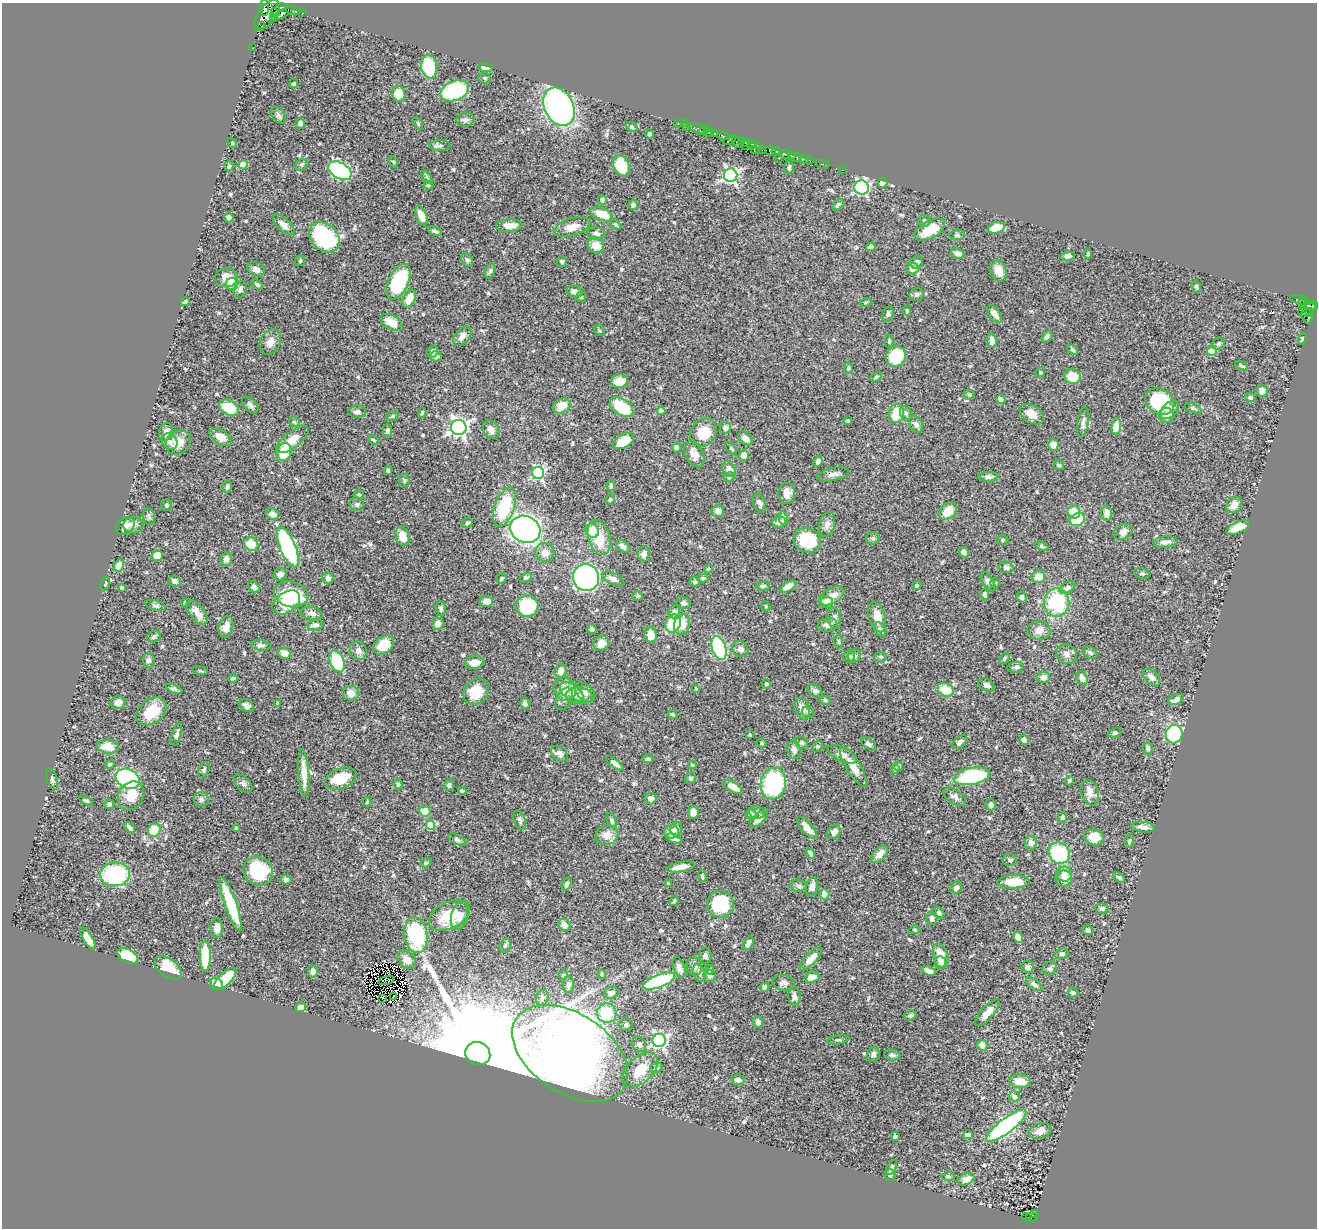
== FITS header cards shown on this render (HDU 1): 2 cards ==
NAXIS1  =                 1315
NAXIS2  =                 1226

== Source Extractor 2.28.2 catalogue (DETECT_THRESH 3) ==
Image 1315 x 1226 px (HDU 1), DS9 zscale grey, 1 PNG px = 1 image px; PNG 1319 x 1230 px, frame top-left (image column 1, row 1226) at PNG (2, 3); each listed source drawn as its Kron ellipse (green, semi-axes under 4 px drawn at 4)
Background 0.441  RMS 0.018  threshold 0.0545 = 3 sigma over >= 5 px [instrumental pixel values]
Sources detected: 595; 4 with non-positive FLUX_AUTO (blend fragments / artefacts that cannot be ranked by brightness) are neither listed nor drawn; of the other 591, the 500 brightest by FLUX_AUTO listed and drawn (91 fainter detections omitted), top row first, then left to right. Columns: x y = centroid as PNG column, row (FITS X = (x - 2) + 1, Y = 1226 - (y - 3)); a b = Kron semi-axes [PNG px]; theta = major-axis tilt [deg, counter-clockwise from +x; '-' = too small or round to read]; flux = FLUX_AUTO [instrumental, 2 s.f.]
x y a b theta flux
265 7 8 3 90 150
281 7 5 2 - 10
293 11 7 3 -17 120
275 12 6 3 63 440
283 13 12 4 31 220
302 13 4 3 - 34
267 15 18 9 53 1000
273 18 4 4 - 110
262 26 3 2 - 59
253 47 2 2 - 2.2
429 67 12 8 -80 54
486 68 7 4 -5 9.2
484 78 6 5 - 1.9
294 84 4 4 - 1.9
455 91 15 9 23 97
399 94 8 6 -73 21
559 107 20 14 -64 360
278 115 9 6 -57 3.5
465 120 9 7 6 4.7
300 123 5 5 - 3.9
418 123 7 4 -63 1.7
678 123 2 2 - 3.7
684 124 2 2 - 4.2
632 127 6 4 -30 2.4
687 127 2 2 - 5.1
697 129 9 3 -16 50
704 130 6 3 28 52
709 132 4 3 - 200
650 134 4 4 - 2.4
715 134 4 3 - 26
723 136 6 4 -6 73
729 140 6 4 22 88
742 141 3 3 - 16
737 142 6 3 -61 33
747 142 3 2 - 10
232 143 5 4 - 1.6
753 145 5 4 - 47
440 146 11 5 -1 3.3
745 146 2 2 - 7
759 146 3 3 - 21
754 149 2 2 - 6
762 150 2 2 - 6
770 151 5 5 - 190
776 151 4 3 - 77
785 154 4 3 - 150
791 156 3 3 - 100
796 157 6 3 -15 270
779 159 2 2 - 3.2
804 159 5 3 - 49
809 161 3 2 - 13
393 162 6 4 -60 1.7
822 164 7 3 -11 18
243 165 4 4 - 28
302 165 7 5 34 1.9
229 166 5 4 - 2.1
621 166 11 7 -67 39
789 167 7 4 83 2.4
842 170 3 2 - 6.6
340 171 12 8 -29 150
731 175 7 6 - 290
427 177 7 4 -53 1.9
882 183 5 4 - 6.7
428 185 5 4 - 1.7
862 187 7 7 - 190
602 200 4 4 - 6.6
633 205 5 4 - 3.8
838 205 7 4 40 3.6
602 214 12 6 -23 27
421 216 10 5 -68 15
229 217 5 4 - 5.3
924 221 6 6 - 2.6
616 224 7 4 -46 1.7
284 225 13 6 -43 7.8
509 226 13 6 4 12
572 227 19 8 16 14
996 228 9 5 16 19
930 230 17 8 29 30
435 231 7 3 -19 2.6
596 233 9 6 -9 4.5
957 235 8 5 6 2.6
325 237 17 13 -42 110
596 245 8 7 - 17
871 247 5 4 - 3.7
958 254 7 5 -25 5.6
1088 254 4 3 - 1.6
1068 256 7 4 7 5.9
467 260 7 5 -59 3
300 261 5 5 - 1.7
562 261 5 5 - 2.2
917 262 7 6 - 3.9
256 269 9 6 -32 6.3
913 269 6 5 - 11
490 271 8 5 69 2.4
999 271 11 8 -72 14
226 278 11 9 5 12
398 282 19 10 65 90
232 284 6 6 - 28
257 284 6 4 -33 2.6
1196 286 6 4 -74 1.9
240 290 8 6 61 4.7
574 291 8 5 -11 5.6
917 294 7 6 - 3.6
581 297 5 5 - 1.7
409 299 9 6 62 17
1298 300 8 4 -16 51
185 302 4 4 - 3.8
1303 302 5 3 - 48
865 303 6 4 19 1.6
1312 306 6 4 -8 120
1307 310 9 5 27 130
907 311 5 3 - 1.6
1309 312 4 3 - 19
888 314 8 5 74 2.7
994 314 10 5 -53 6.5
1307 316 8 5 -73 46
392 322 12 7 -29 16
599 331 6 5 - 1.9
462 336 11 7 50 8.6
1047 337 6 4 51 3.7
1302 339 6 3 70 2.3
992 340 7 4 -84 7
889 341 6 4 89 1.8
270 342 13 9 63 9.3
1219 343 7 5 46 2.8
1073 350 6 4 -38 2.4
433 351 6 5 - 4.7
1212 351 5 4 - 37
436 356 6 5 - 3.2
896 356 10 10 - 53
1242 366 6 3 -28 2.4
849 368 6 4 78 3.1
1040 372 5 4 - 1.5
1072 376 8 7 - 24
876 377 6 4 30 1.9
619 381 8 7 - 17
1262 391 6 5 - 8.3
969 395 6 4 -21 1.8
1250 397 5 4 - 5.9
1001 399 4 4 - 6.5
1160 401 15 12 -35 100
250 405 10 6 -46 3.9
562 406 9 7 24 16
621 407 13 7 -34 52
229 408 10 7 -28 31
1193 408 9 4 -23 2.3
1170 410 11 7 44 8.8
661 411 4 4 - 12
357 412 9 6 0 4.2
422 413 5 3 - 1.6
906 413 7 5 -65 3.3
896 414 9 7 77 30
1032 414 13 8 -34 12
1166 415 7 7 - 6.9
392 416 6 5 - 2
848 421 4 4 - 1.8
294 422 6 5 - 2
1083 422 15 5 81 5.3
916 424 9 6 -63 4.5
1116 426 8 5 83 19
459 427 8 7 - 500
725 428 6 5 - 4.6
387 430 6 4 -89 3.1
491 430 10 7 -59 7.1
166 432 9 6 71 6.5
703 433 14 12 53 31
221 437 13 6 -34 9.8
745 438 8 5 -41 5.2
292 440 19 8 38 18
373 440 5 4 - 1.8
623 441 11 7 28 32
170 442 9 7 -52 5
178 443 13 11 41 18
1053 445 5 5 - 13
676 447 5 4 - 2.7
731 448 7 4 -47 1.8
284 452 9 7 72 38
694 454 14 9 -64 11
744 455 5 5 - 11
818 461 6 4 66 3.8
1059 465 5 4 - 1.6
729 469 8 6 -62 9.3
388 470 4 3 - 2.1
538 473 6 6 - 180
833 474 16 6 12 6.2
729 477 5 4 - 2.4
988 477 10 5 2 3.6
404 480 6 5 - 2.2
227 486 6 4 74 3
611 486 5 3 - 2.3
787 493 10 8 -88 9.7
359 495 5 4 - 1.7
610 499 5 4 - 1.5
759 503 9 6 -66 4.4
357 504 7 6 - 2.7
167 505 6 5 - 2
1234 505 9 7 50 10
505 507 20 10 70 63
718 511 6 6 - 6.8
948 511 10 7 40 20
1074 512 6 6 - 22
1107 513 7 5 -84 9.3
273 514 7 5 -28 9.1
149 517 8 6 -74 3
783 518 7 4 -78 3.3
1077 520 8 6 30 38
779 522 7 6 - 7
467 523 5 5 - 2.1
827 524 12 8 75 7.2
133 525 10 8 8 5.6
125 526 10 7 42 11
1238 528 12 5 23 17
525 529 15 13 -25 710
592 531 7 6 - 29
1123 532 10 7 33 6.8
402 537 10 6 -74 16
599 538 18 10 -73 30
873 538 7 6 - 2.5
807 540 14 12 -21 52
1002 540 6 5 - 1.9
1165 542 12 5 4 5.4
251 544 7 6 - 25
623 546 8 5 -43 4.7
1042 546 7 3 -21 1.9
288 547 21 8 -68 220
964 552 5 4 - 6.1
545 553 9 9 - 9.4
644 554 8 6 82 5.5
157 556 5 5 - 24
226 559 6 5 - 6
119 565 6 5 - 13
1006 567 7 6 - 3.9
708 569 4 3 - 1.5
280 574 7 5 37 5.1
1142 574 8 5 -14 2.5
1038 577 7 6 - 13
328 578 6 5 - 4.8
526 578 6 4 27 3.1
586 578 13 13 - 330
703 578 5 4 - 2
501 579 5 4 - 1.8
613 579 12 5 -25 5.6
175 581 6 5 - 5.7
695 582 5 5 - 2.4
988 582 10 6 -60 3.9
995 583 5 4 - 1.7
105 584 7 4 75 2.1
763 586 7 4 0 2.3
788 586 9 4 30 13
917 586 4 4 - 1.6
122 587 3 3 - 1.7
254 587 6 5 - 5.9
1067 588 8 5 28 2.9
291 594 17 12 -15 91
985 594 5 4 - 4.1
638 596 5 5 - 1.7
832 596 13 7 30 12
1022 597 6 5 - 3.3
486 601 7 5 -5 6.2
286 602 15 10 35 21
826 602 7 5 4 18
185 603 4 4 - 2.9
683 603 7 5 -29 4.1
1057 603 14 13 - 73
156 605 10 5 -17 3.1
527 606 11 10 - 70
766 606 5 4 - 1.7
441 608 7 5 -86 3.3
197 612 14 7 -51 12
674 612 6 6 - 5.8
312 613 11 6 -10 6
877 617 16 7 -73 16
834 618 10 6 -79 4.6
438 624 6 6 - 6.6
673 624 9 7 68 42
315 625 8 5 8 6.1
682 625 11 8 76 17
827 625 10 6 10 6
226 627 11 7 74 10
592 629 5 4 - 3.1
880 630 8 5 -62 3.7
1039 630 11 9 -5 8.6
651 635 8 6 -79 14
154 637 7 5 21 2.9
839 642 7 4 -88 1.7
601 643 8 7 - 11
261 645 10 5 -7 3.7
384 645 11 8 37 28
719 648 12 7 -70 150
740 649 9 7 -43 5.2
358 651 9 8 - 6.3
285 653 6 5 - 17
1090 653 7 5 -31 3.2
1067 654 11 9 -32 6.5
849 656 6 6 - 2.5
854 656 7 6 - 3.5
881 657 6 5 - 2.2
1004 658 6 4 53 2.1
148 660 7 6 - 3.6
337 661 11 6 -68 93
475 663 10 6 7 12
1016 667 8 5 10 3
200 671 8 3 -13 1.5
561 671 7 6 - 9.4
1043 677 6 6 - 7.2
1151 677 10 6 -44 6.2
233 678 4 3 - 1.9
1082 678 7 5 -59 6.2
766 684 5 4 - 1.8
986 685 8 6 -28 5.3
174 689 9 3 -22 3
565 689 12 11 - 14
696 689 3 3 - 1.6
946 690 8 6 -29 34
815 691 9 5 -28 4.3
476 692 14 11 49 29
572 692 13 8 -34 7.9
585 692 12 7 -45 5
351 693 8 7 - 9.5
579 696 13 8 -5 9.4
564 699 12 7 62 5.2
825 700 5 4 - 1.9
1176 700 8 5 24 5.6
118 703 8 6 12 5.6
278 704 4 3 - 2.1
525 704 5 4 - 3.5
246 705 8 5 -33 6
802 709 11 7 -71 8.2
151 711 17 11 40 32
808 712 6 5 - 2.1
672 715 5 4 - 1.9
1115 733 7 4 9 1.9
177 734 12 4 75 3.5
1174 734 9 8 - 130
750 735 3 3 - 2.4
1024 740 5 4 - 5.3
960 742 9 5 43 3.8
762 743 5 4 - 1.5
802 743 6 5 - 2.2
868 744 8 5 -41 4.2
817 746 6 5 - 1.7
108 747 11 6 -7 21
1148 748 6 5 - 3.3
794 750 9 6 -79 5.8
559 754 9 6 -40 5.7
842 754 15 7 -25 7.8
648 759 5 4 - 3
615 763 10 4 -36 5.6
110 764 4 3 - 1.9
692 765 4 3 - 1.8
898 766 5 4 - 2.2
853 767 23 7 -59 15
895 769 4 4 - 2.5
204 770 8 5 69 2.4
304 773 24 5 -86 19
972 776 18 8 11 110
341 778 16 10 20 35
690 778 5 5 - 2.5
52 779 11 5 -72 3.5
128 779 12 9 -27 280
1069 781 5 4 - 2
243 784 11 6 -45 4
398 784 5 4 - 2.1
773 784 16 12 79 180
449 785 6 5 - 2.8
733 787 10 5 -30 17
462 791 4 3 - 2.5
1090 793 13 9 -75 12
131 796 15 12 59 21
955 797 12 7 -35 4.9
651 799 6 6 - 5.7
86 800 7 4 -28 1.9
201 800 7 7 - 3.6
367 802 4 3 - 1.6
109 804 5 4 - 3
991 804 6 5 - 3.5
425 811 5 5 - 19
694 812 6 5 - 9.5
757 812 8 6 -9 4
751 814 6 5 - 4.3
1062 817 5 4 - 2.7
759 819 12 5 46 6.2
520 820 10 5 -68 3.1
612 821 8 4 -67 2.6
430 825 4 4 - 42
130 827 6 3 -43 3.9
1143 827 11 5 -8 7
236 828 4 4 - 2.1
807 828 14 5 -49 11
676 829 7 6 - 5
154 830 7 6 - 31
671 832 7 6 - 9.9
834 832 8 6 51 5.7
607 835 11 9 12 13
1094 837 10 8 -21 18
674 839 8 4 -23 4.3
457 840 10 4 -27 2.9
1129 841 7 4 81 2.2
1031 843 6 6 - 6.2
810 853 5 4 - 3.4
1059 853 11 10 - 74
879 854 10 6 47 11
1010 860 7 6 - 3.1
426 863 6 4 22 2
681 867 14 5 10 11
258 871 15 14 - 62
115 874 15 12 4 120
1065 874 7 7 - 7.7
702 876 6 3 -88 1.9
1119 877 6 4 -33 2.9
1064 879 8 8 - 12
286 880 5 4 - 3.8
1014 882 16 6 1 28
566 884 7 4 70 2.9
668 884 3 3 - 1.5
799 886 8 6 -16 2.9
812 887 10 6 79 5.5
956 888 7 5 52 5.1
824 894 5 5 - 33
674 901 5 4 - 2.5
231 904 28 6 -71 55
720 904 13 13 - 61
1102 909 7 5 -9 3
939 913 6 5 - 3.4
449 915 22 13 27 38
459 916 14 8 75 9.9
932 918 7 5 85 4.4
564 925 6 5 - 7.9
217 928 10 6 89 7.8
915 930 6 4 -2 1.7
1088 930 5 4 - 2.8
416 935 18 11 -81 110
1018 937 6 4 -63 11
88 939 13 5 -59 12
748 943 7 4 59 7.3
505 946 7 5 74 2.8
1062 954 7 5 20 2.9
128 956 11 6 -27 46
205 956 15 5 -89 48
705 956 7 6 - 4
940 956 12 7 -76 22
407 959 11 7 -51 7.8
811 959 15 5 47 12
941 963 6 5 - 4.7
694 966 9 7 -77 5.4
679 967 10 5 -71 6.8
1028 967 6 6 - 3.5
168 968 15 9 -36 24
1050 968 7 6 - 3
710 970 5 4 - 1.7
313 971 6 5 - 6.3
929 971 8 4 -20 5.9
699 973 9 6 -74 4.6
602 974 4 4 - 1.5
563 975 5 4 - 2.6
710 976 6 5 - 4.2
812 977 7 5 17 12
225 979 15 6 44 45
386 981 8 3 17 2.3
659 981 17 6 20 130
784 983 11 7 -8 5.1
217 984 7 5 -35 25
1034 984 9 5 -36 5.3
569 985 8 5 87 3.8
764 987 5 4 - 3.7
611 993 7 6 - 6.6
1073 993 6 5 - 2.8
794 996 9 6 -82 5
393 997 2 2 - 1.7
382 998 3 2 - 1.7
542 998 8 6 74 4.4
301 1007 5 4 - 7.9
607 1013 10 9 - 49
987 1013 17 6 49 11
910 1016 6 5 - 2.1
758 1022 6 5 - 4.1
626 1025 7 6 - 2.7
659 1040 7 6 - 280
838 1040 11 3 9 2
639 1044 8 6 -61 5.5
982 1045 5 5 - 14
570 1053 64 40 -33 2100
478 1054 13 11 -24 76000
873 1054 8 6 70 4.7
892 1055 8 5 -7 3.4
656 1067 6 5 - 3.3
640 1070 21 13 43 30
738 1080 7 5 -7 5.5
1020 1081 10 7 -2 18
1014 1097 5 5 - 5
1006 1126 25 7 38 240
1040 1131 12 7 19 8.6
968 1135 5 4 - 4.6
895 1136 4 3 - 3.2
891 1167 8 4 61 3.2
890 1175 6 5 - 3.7
948 1176 7 4 0 2.1
966 1179 9 5 25 11
1034 1213 3 2 - 11
1027 1217 4 2 - 15
1032 1217 6 4 -5 32
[91 fainter detections neither listed nor drawn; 4 non-positive-flux detections neither listed nor drawn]